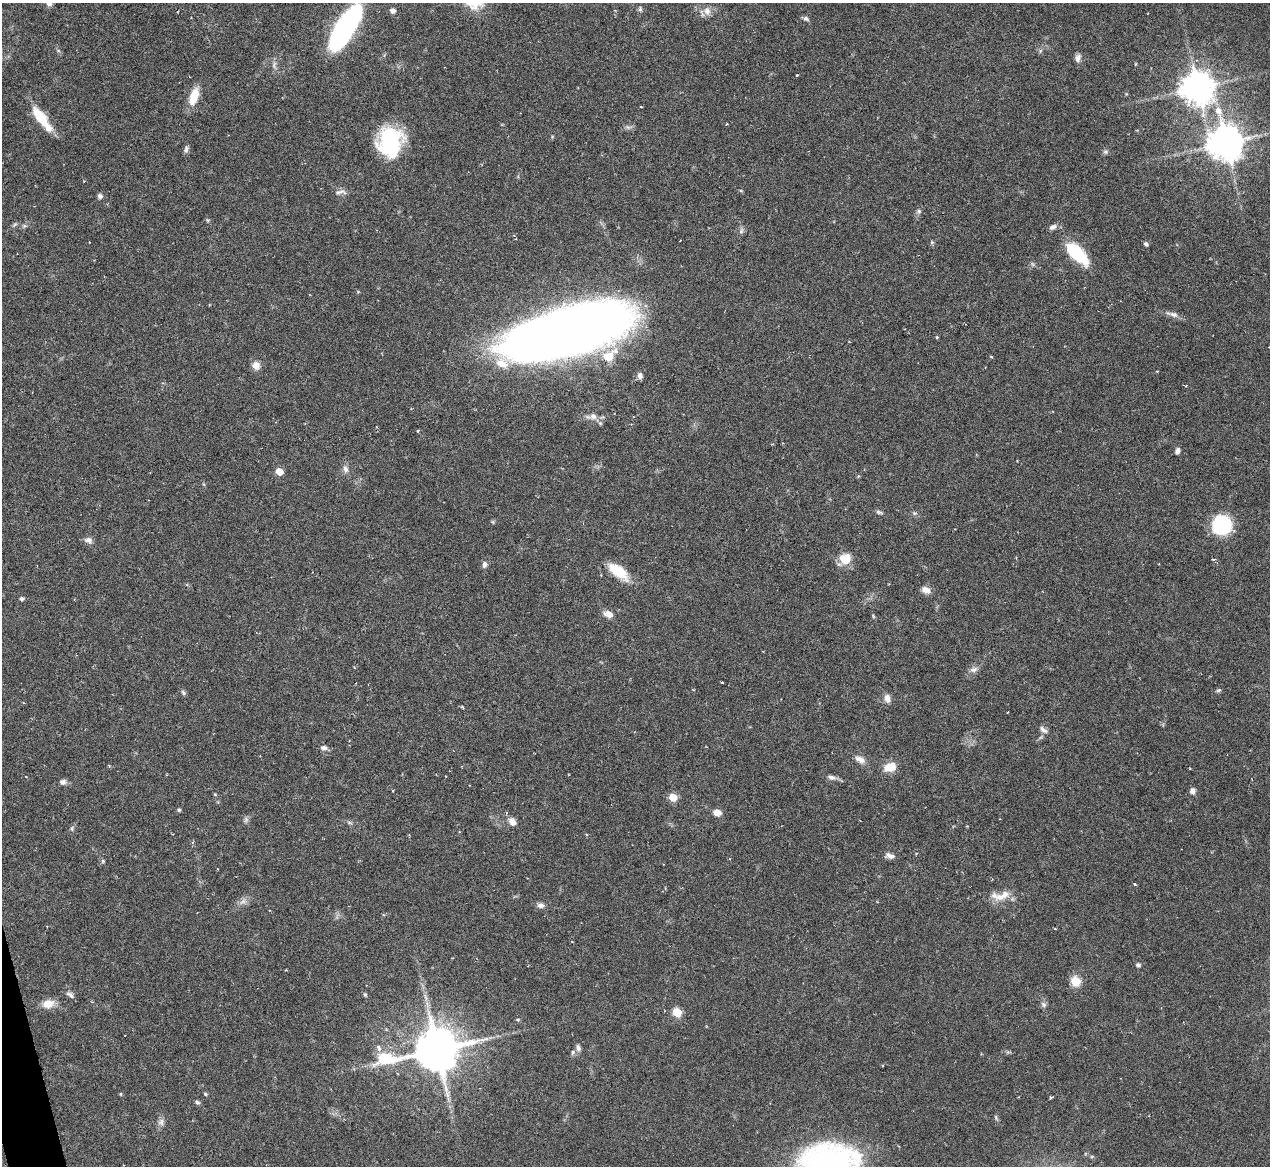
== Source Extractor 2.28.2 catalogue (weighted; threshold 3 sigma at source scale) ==
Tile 7 of 4 x 4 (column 3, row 2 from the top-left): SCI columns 3019-4286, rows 3236-4399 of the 5705 x 5824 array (HDU 1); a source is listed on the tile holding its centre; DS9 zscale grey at full resolution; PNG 1272 x 1168 px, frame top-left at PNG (2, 3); no overlay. Shown black and unused: <1% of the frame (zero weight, under 3 of 6 exposures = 23% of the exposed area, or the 3 px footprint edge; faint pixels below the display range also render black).
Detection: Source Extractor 2.28.2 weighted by HDU 2 'WHT'; one run over the whole footprint, this tile lists its part. Background 0.0845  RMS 0.0046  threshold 0.0187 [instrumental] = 3 sigma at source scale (4.09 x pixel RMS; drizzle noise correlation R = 1.36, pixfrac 0.8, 0.05/0.05 arcsec/px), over >= 5 px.
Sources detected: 114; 3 too faint to see at this stretch — not listed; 2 inside a brighter listed object's ellipse — not listed separately; the other 109 listed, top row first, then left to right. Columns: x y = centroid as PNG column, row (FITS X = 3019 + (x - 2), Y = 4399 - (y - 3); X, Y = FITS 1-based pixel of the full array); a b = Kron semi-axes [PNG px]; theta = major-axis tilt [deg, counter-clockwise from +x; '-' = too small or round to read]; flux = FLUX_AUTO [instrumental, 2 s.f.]
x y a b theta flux
640 9 7 5 89 0.92
393 10 7 6 - 1.6
707 11 13 10 -77 2.9
806 19 10 5 -23 1.1
344 28 44 15 57 110
1040 51 7 4 71 0.75
1078 58 11 8 75 1.9
1135 64 5 3 - 0.39
274 65 11 5 75 1.5
797 75 3 3 - 0.56
1197 87 10 9 - 830
194 96 18 8 73 9.7
641 107 3 2 - 0.37
41 118 27 8 -53 16
727 124 5 3 - 0.45
628 127 10 5 -8 1.3
390 142 29 25 89 34
1226 142 11 10 - 1000
186 149 10 5 78 1.2
1105 152 8 6 -1 0.9
340 192 18 7 8 2.1
100 196 6 5 - 1.4
919 211 8 6 88 1.2
207 220 6 4 -13 0.59
24 226 7 5 -6 0.83
1053 227 10 7 20 1.7
741 231 9 6 71 1.2
932 242 6 5 - 0.66
1146 244 5 4 - 1.2
1077 253 27 11 -44 27
1174 314 13 7 -14 2.1
565 332 100 31 16 850
937 337 4 4 - 0.47
608 356 12 10 33 8.9
991 357 5 3 - 0.34
256 365 11 10 - 3
1157 371 3 2 - 0.42
640 376 8 6 -83 1.7
593 416 10 9 - 2.4
600 423 6 4 -45 0.6
418 431 4 3 - 0.42
1177 451 7 5 69 1.6
1017 461 3 2 - 0.29
345 469 11 7 -76 2
279 472 5 5 - 7.9
858 476 5 4 - 0.42
879 512 10 5 -18 1
915 513 6 5 - 0.81
493 522 6 4 -71 0.5
1222 525 14 13 - 38
88 540 11 8 -16 2
845 558 15 14 - 6.6
1214 559 5 3 - 0.57
484 564 9 7 85 1.5
618 571 24 11 -38 13
926 590 11 8 -22 2.8
22 599 5 4 - 1.1
608 614 12 8 -19 3.3
873 616 6 4 -48 0.51
974 669 12 7 16 1.9
722 682 3 2 - 0.43
1219 690 6 5 - 0.76
183 692 7 5 -58 0.91
887 698 11 8 -69 2.6
1008 712 2 2 - 0.25
1043 730 12 6 -37 1.7
324 748 8 6 -11 1.8
860 759 14 7 -30 3
890 767 12 8 19 7.2
445 776 3 2 - 0.27
831 777 12 6 -12 1.9
63 782 8 7 - 1.5
393 791 4 2 - 0.34
1193 791 7 6 - 1.7
215 794 5 4 - 0.43
673 797 5 5 - 12
179 810 4 4 - 0.84
717 812 8 7 - 3.3
246 820 8 6 88 1.2
349 822 8 3 -19 0.8
512 822 10 7 -46 2.9
72 829 7 4 90 0.72
890 856 12 6 -9 2.1
103 861 6 5 - 0.68
1135 885 4 3 - 0.57
999 897 15 12 13 5
540 905 8 7 - 1.7
1055 929 3 3 - 0.34
572 942 3 2 - 0.28
1138 965 5 4 - 1.4
1075 981 6 5 - 23
365 994 7 4 -62 0.65
70 995 12 6 -35 1.5
48 1004 14 10 11 5.2
1044 1005 9 6 -46 1.3
677 1012 5 5 - 18
518 1020 5 5 - 0.51
379 1048 10 6 -59 1.6
578 1048 9 6 -66 1.4
437 1050 17 12 10 1900
573 1052 7 5 77 0.98
120 1094 4 4 - 0.45
205 1094 5 4 - 0.59
1050 1098 4 3 - 0.52
197 1102 6 5 - 0.84
996 1117 8 4 -82 0.68
161 1122 10 9 - 1.9
1092 1156 6 3 19 0.49
829 1162 44 27 3 160
Isophote crosses this tile's border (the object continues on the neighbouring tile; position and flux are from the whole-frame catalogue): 1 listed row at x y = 829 1162